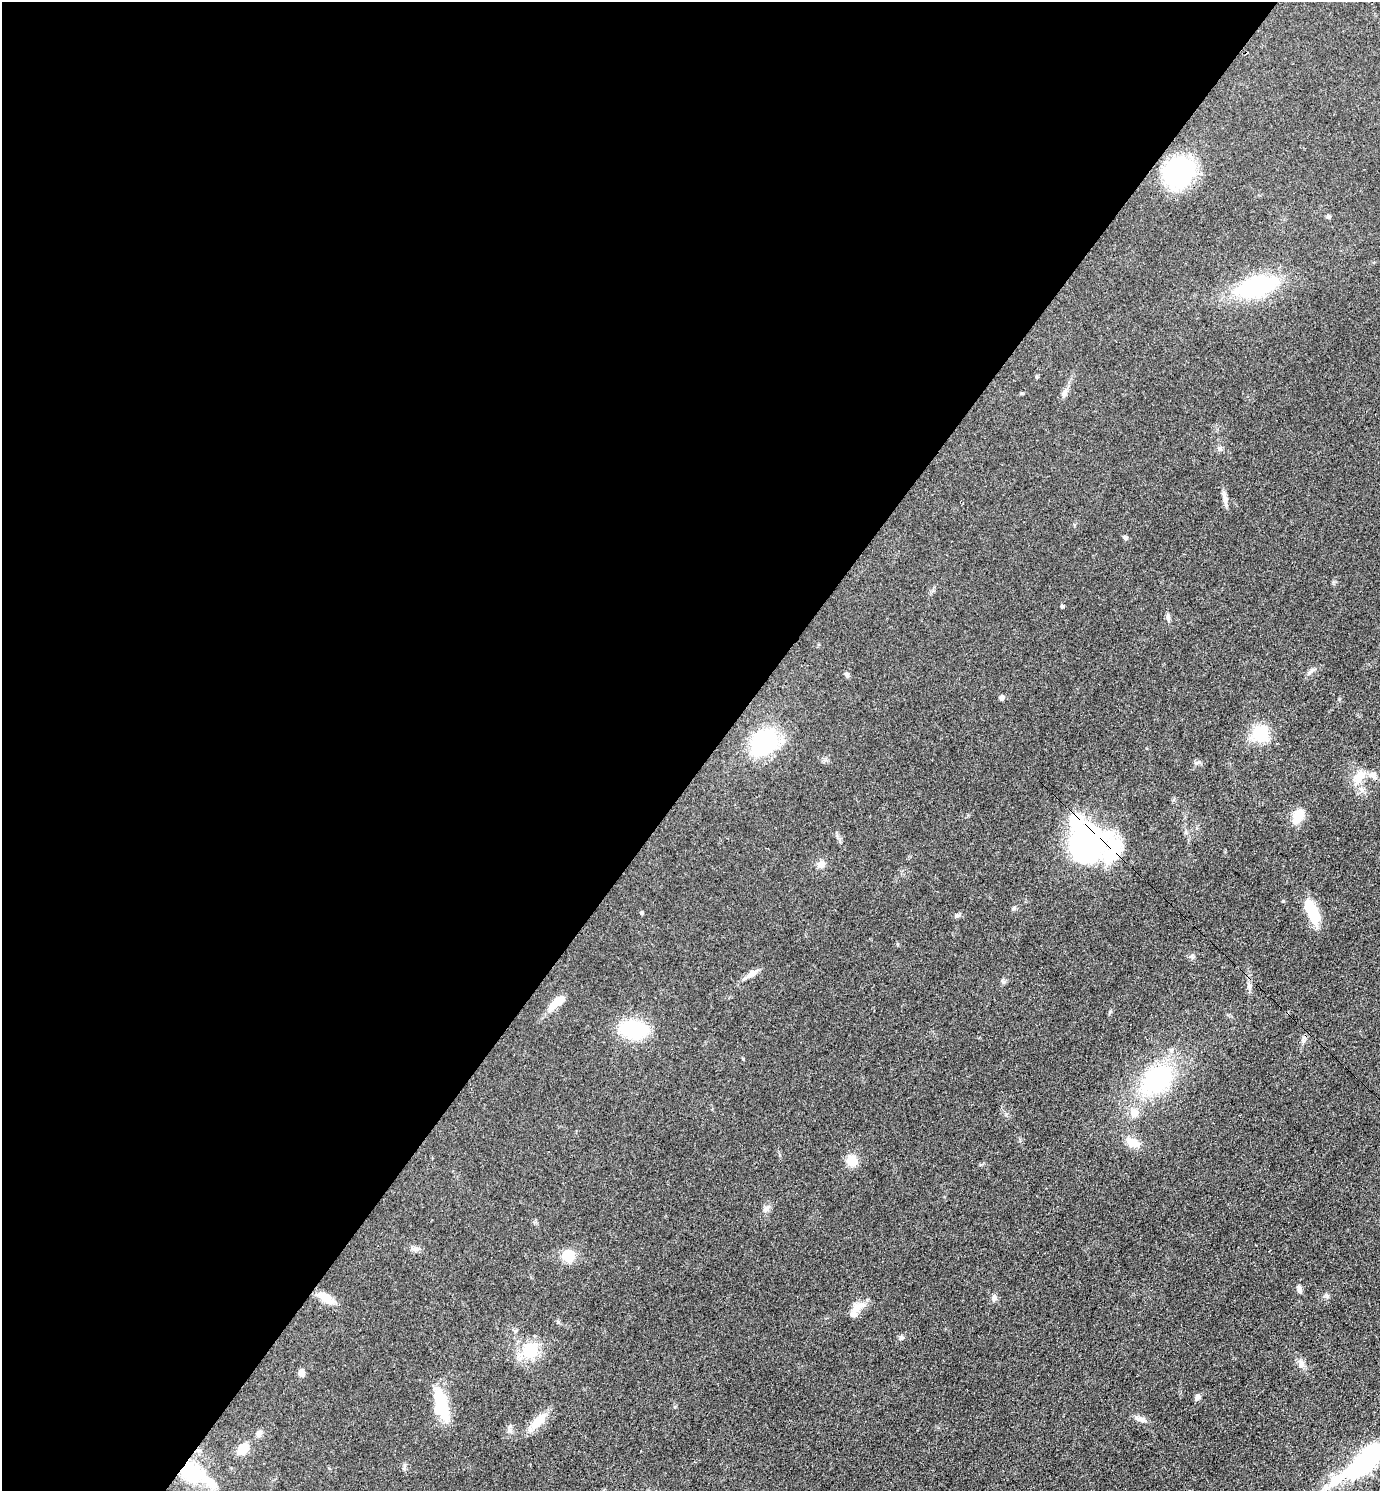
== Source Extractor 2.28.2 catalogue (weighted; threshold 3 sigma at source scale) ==
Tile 5 of 4 x 4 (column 1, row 2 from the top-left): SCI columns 298-1675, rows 2982-4470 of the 5965 x 5962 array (HDU 1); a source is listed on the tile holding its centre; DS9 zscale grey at full resolution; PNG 1382 x 1493 px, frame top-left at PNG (2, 2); no overlay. Shown black and unused: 52% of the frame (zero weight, under 3 of 4 exposures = <1% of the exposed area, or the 3 px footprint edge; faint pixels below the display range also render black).
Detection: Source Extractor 2.28.2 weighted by HDU 2 'WHT'; one run over the whole footprint, this tile lists its part. Background 0.0772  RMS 0.0065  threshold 0.0295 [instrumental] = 3 sigma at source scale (4.5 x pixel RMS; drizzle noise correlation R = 1.50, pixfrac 1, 0.05/0.05 arcsec/px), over >= 5 px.
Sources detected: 58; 5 inside a brighter object's white glare — not listed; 1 inside a brighter listed object's ellipse — not listed separately; the other 52 listed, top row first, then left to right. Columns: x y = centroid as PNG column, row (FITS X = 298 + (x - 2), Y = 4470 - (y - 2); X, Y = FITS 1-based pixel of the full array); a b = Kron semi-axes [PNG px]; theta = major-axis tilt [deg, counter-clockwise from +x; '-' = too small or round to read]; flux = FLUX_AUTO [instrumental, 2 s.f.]
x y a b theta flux
1179 171 31 25 27 78
1328 217 6 5 - 1.1
1256 287 34 17 16 76
1065 393 9 7 56 2.3
1225 500 21 5 -80 3.6
1125 538 6 5 - 1.3
1062 606 5 4 - 0.81
1168 618 10 5 -84 1.8
1311 671 14 4 44 1.9
847 674 8 5 -52 1.3
1001 698 6 5 - 1.7
1260 733 17 15 66 25
763 742 31 21 45 61
1373 775 11 8 -66 3.2
1359 777 18 12 58 9.6
1298 815 14 9 61 14
1087 842 25 22 64 210
1113 851 35 20 64 26
821 864 12 8 21 3.3
1014 908 7 4 19 0.93
1312 912 18 14 -54 16
641 913 5 4 - 0.82
957 916 7 4 1 1.2
751 974 19 7 34 4.3
1249 986 10 6 -83 2.4
557 1002 23 8 39 10
633 1029 22 14 -9 54
743 1059 5 3 - 0.52
1157 1080 36 24 39 74
1134 1112 10 9 - 7.3
1133 1142 15 11 -30 8.4
852 1161 11 10 - 9.5
766 1209 9 7 17 2.4
416 1249 9 6 0 2.2
568 1256 16 13 -28 11
1299 1289 9 6 -81 2.3
994 1297 10 6 88 2
325 1298 22 11 -37 8.5
857 1308 16 11 62 6.4
901 1338 7 7 - 1.5
530 1350 12 11 - 26
1301 1364 11 7 -86 3.1
301 1373 8 6 -76 3.4
1198 1397 7 6 - 2.1
441 1405 36 13 -74 29
1142 1419 12 7 -13 3.2
538 1422 27 11 46 11
509 1428 10 6 82 2
259 1433 10 7 60 2.2
242 1449 15 11 38 7.7
1366 1460 52 21 48 76
194 1474 44 17 -29 38
Overlapping masked pixels (flux is a lower limit): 3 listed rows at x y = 1087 842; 1113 851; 194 1474
Isophote crosses this tile's border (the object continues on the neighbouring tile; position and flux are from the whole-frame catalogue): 1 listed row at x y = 1366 1460
Unlisted compact peaks at least as high as the median listed source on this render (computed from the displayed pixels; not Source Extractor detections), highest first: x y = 1327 1296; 1110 1012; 1220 449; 1196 763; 1003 982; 1192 956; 1339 699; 558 1322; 1036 377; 675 1407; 1022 393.